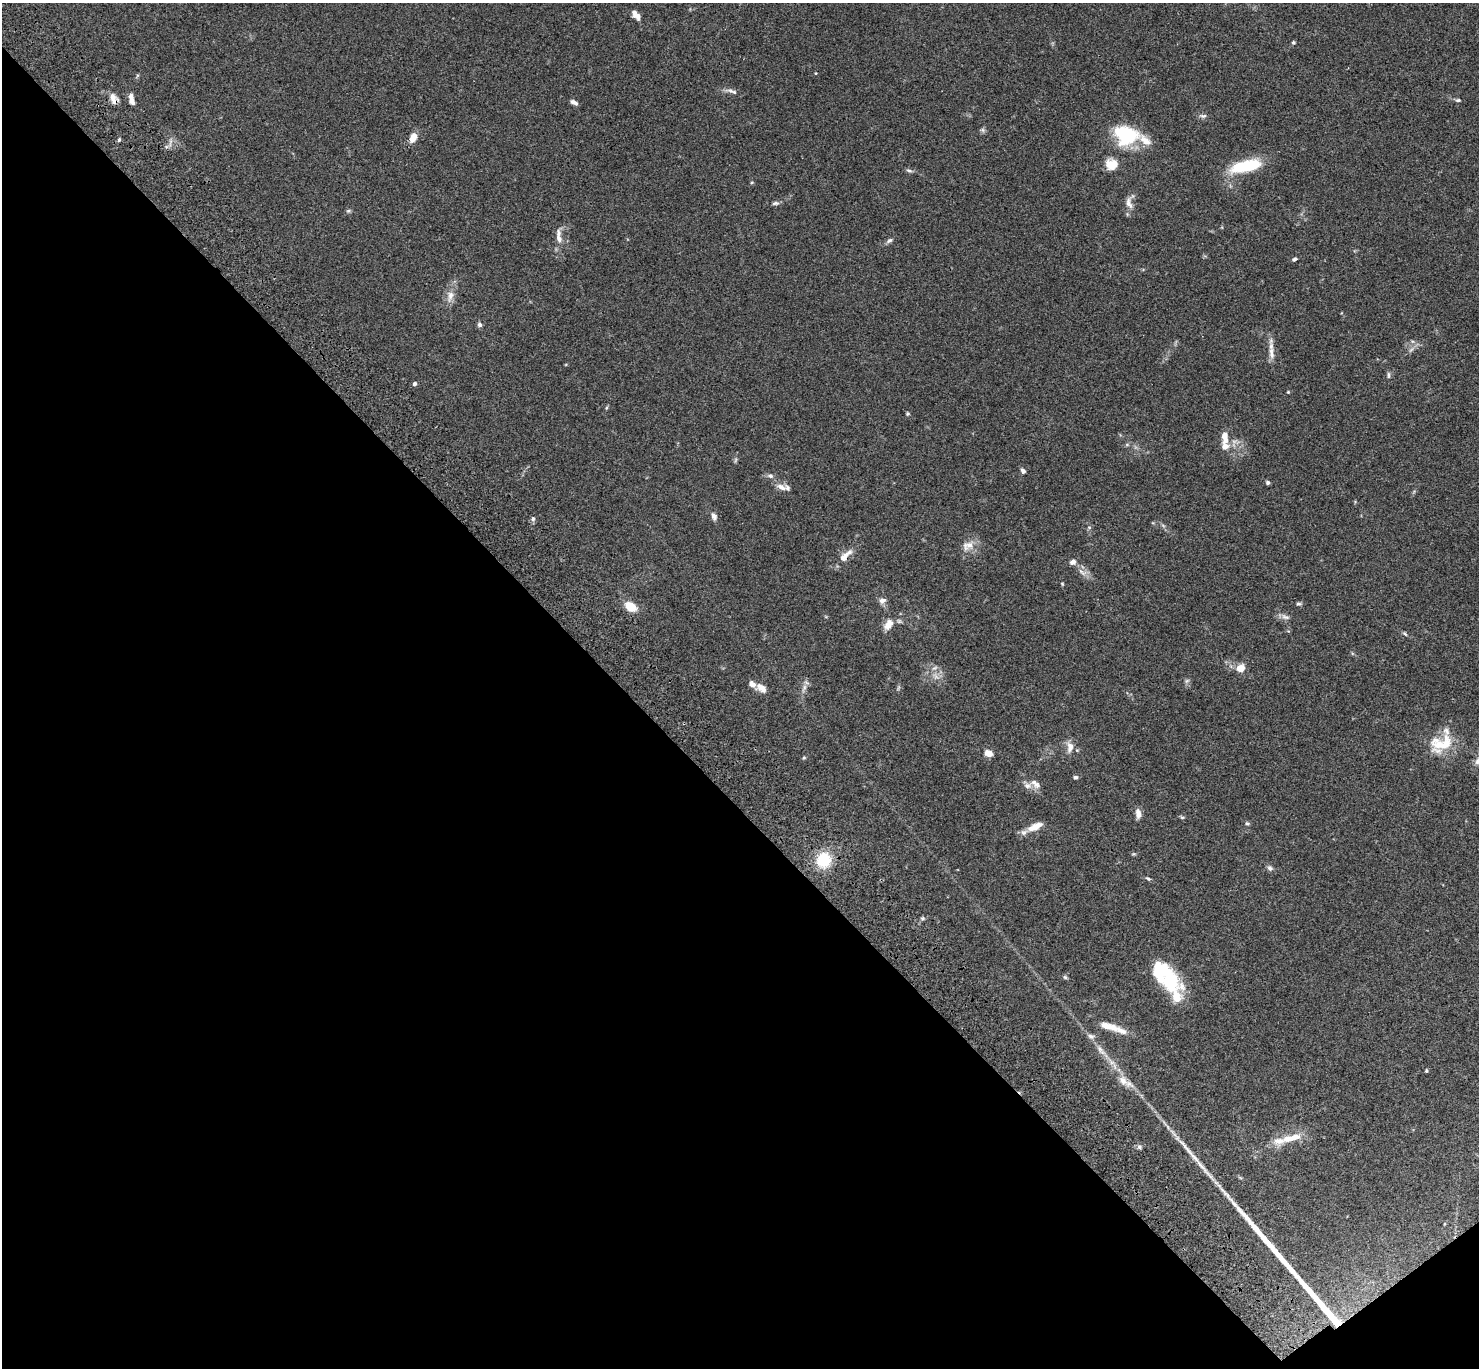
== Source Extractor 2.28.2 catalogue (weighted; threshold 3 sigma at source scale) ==
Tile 14 of 4 x 4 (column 2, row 4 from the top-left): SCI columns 1580-3056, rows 384-1749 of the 6108 x 6088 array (HDU 1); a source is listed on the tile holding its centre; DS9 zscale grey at full resolution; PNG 1481 x 1370 px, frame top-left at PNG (2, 3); no overlay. Shown black and unused: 43% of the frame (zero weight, under 3 of 4 exposures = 6% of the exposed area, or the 3 px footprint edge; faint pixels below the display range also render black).
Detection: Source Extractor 2.28.2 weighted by HDU 2 'WHT'; one run over the whole footprint, this tile lists its part. Background 0.0604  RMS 0.0053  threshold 0.0237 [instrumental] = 3 sigma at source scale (4.5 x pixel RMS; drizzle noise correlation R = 1.50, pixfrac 1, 0.05/0.05 arcsec/px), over >= 5 px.
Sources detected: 106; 2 too faint to see at this stretch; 1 inside a brighter object's white glare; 3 long thin detections or spike segments (spike, bleed or trail) — not listed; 16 inside a brighter listed object's ellipse — not listed separately; the other 84 listed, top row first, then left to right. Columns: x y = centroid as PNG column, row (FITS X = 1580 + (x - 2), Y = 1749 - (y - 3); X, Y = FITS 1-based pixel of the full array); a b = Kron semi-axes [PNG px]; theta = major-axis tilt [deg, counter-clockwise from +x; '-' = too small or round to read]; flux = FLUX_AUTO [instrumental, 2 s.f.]
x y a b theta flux
638 16 8 7 - 2.3
1293 42 5 4 - 0.8
816 73 3 3 - 0.41
730 91 15 5 -5 2.3
114 99 14 9 -58 4.1
131 99 13 6 -77 3.8
1458 100 8 5 1 0.95
574 102 9 5 -27 1.7
1203 116 11 5 -3 1.6
983 130 8 6 -22 1.1
1126 135 28 21 -13 33
413 138 10 6 67 6.1
119 140 6 4 63 0.84
1111 164 14 13 - 7.3
1248 166 28 13 21 23
909 171 8 5 -21 1.2
752 182 5 4 - 0.61
775 203 10 5 6 1.3
1129 203 18 9 -76 3.9
348 211 7 4 7 0.84
558 233 16 7 85 2.9
889 240 10 5 32 1.5
1294 259 6 4 23 1.3
450 296 19 10 75 5
479 325 7 5 -76 1.4
1412 341 6 4 -18 0.89
1271 353 21 8 -86 4.6
1388 375 10 4 -90 1.1
415 384 5 4 - 1.2
1288 392 4 4 - 0.51
606 408 5 4 - 0.61
908 414 5 5 - 0.67
1225 437 19 9 -83 5.6
1127 445 6 4 0 0.77
735 460 10 4 79 0.96
1023 471 7 5 -53 1.5
770 476 9 6 -14 1.7
1268 482 4 4 - 1.1
781 487 14 8 -15 3.9
714 516 10 6 -69 2.4
533 519 6 6 - 1.3
1089 527 5 3 - 0.59
968 546 18 13 25 5.9
845 556 22 8 44 6.3
1073 562 9 7 28 2
1083 572 16 7 -28 3.4
1062 584 5 4 - 0.53
882 601 9 7 23 2.4
1298 604 7 5 17 0.9
631 607 13 8 -32 9.7
1285 617 14 7 -18 2.3
888 624 15 9 51 5.3
1288 631 5 4 - 0.58
1405 634 7 4 -51 0.8
1240 668 9 8 - 5.6
936 676 13 8 -45 3.7
1187 681 8 5 20 0.98
761 688 15 10 -29 3.9
804 688 13 5 69 2.4
1440 744 30 16 -29 13
1070 747 15 9 -89 4.4
988 753 8 6 -24 4.6
804 758 5 4 - 0.63
1075 777 5 5 - 1
1035 784 17 8 -39 3.7
1138 814 10 6 -83 3.5
1182 817 6 4 -40 0.77
1247 823 6 5 - 0.84
1036 826 23 8 25 6.9
1133 854 7 3 0 0.64
824 860 15 14 - 19
1270 868 8 7 - 1.6
1148 878 7 4 -35 0.89
922 918 7 5 1 0.93
1065 977 6 5 - 0.87
1171 982 28 23 -62 28
1109 1026 30 9 -15 7.9
1101 1050 24 8 -49 6.1
1426 1071 4 4 - 0.65
1123 1080 17 11 -51 6
1279 1141 25 11 14 7.4
1139 1147 7 5 -18 1.2
1240 1177 6 4 -21 0.65
1444 1224 5 3 - 0.46
Overlapping masked pixels (flux is a lower limit): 1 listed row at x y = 114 99